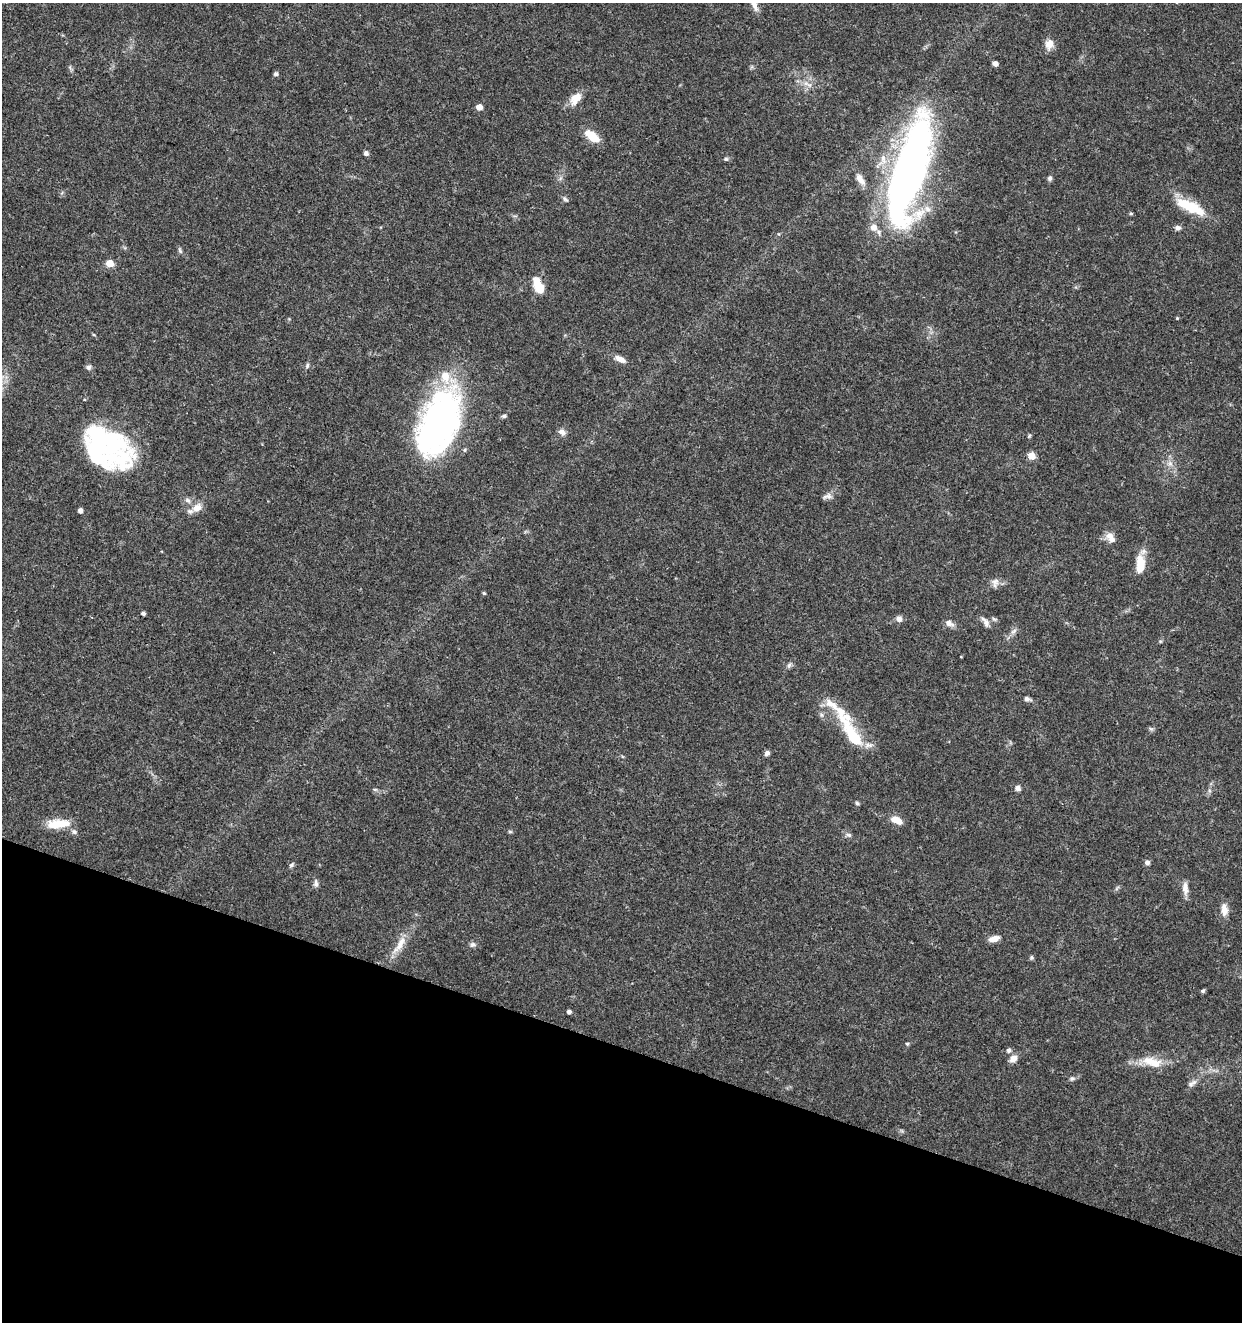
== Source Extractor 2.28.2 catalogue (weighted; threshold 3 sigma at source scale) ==
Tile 15 of 4 x 4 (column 3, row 4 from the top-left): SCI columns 2761-4000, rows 5-1324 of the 5461 x 5295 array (HDU 1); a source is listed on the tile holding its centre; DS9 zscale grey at full resolution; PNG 1244 x 1324 px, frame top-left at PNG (2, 3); no overlay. Shown black and unused: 21% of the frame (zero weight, under 3 of 5 exposures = <1% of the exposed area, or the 3 px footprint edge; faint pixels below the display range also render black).
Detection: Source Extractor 2.28.2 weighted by HDU 2 'WHT'; one run over the whole footprint, this tile lists its part. Background 0.0329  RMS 0.0024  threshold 0.011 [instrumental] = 3 sigma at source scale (4.5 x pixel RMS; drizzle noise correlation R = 1.50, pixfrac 1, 0.0396/0.0396 arcsec/px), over >= 5 px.
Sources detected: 99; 9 inside a brighter object's white glare — not listed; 12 inside a brighter listed object's ellipse — not listed separately; the other 78 listed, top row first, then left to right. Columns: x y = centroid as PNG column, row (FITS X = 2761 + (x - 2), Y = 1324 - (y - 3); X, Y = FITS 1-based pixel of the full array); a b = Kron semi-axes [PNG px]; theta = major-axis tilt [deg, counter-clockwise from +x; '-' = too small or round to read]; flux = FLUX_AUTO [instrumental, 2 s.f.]
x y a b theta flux
754 5 18 7 -68 1.9
1049 44 12 10 82 2.1
995 63 4 4 - 1.4
276 74 5 5 - 0.57
808 84 17 6 -30 1.5
575 99 19 11 53 3
479 107 5 4 - 2.6
592 136 16 8 -42 5.2
366 153 5 5 - 0.89
726 159 6 5 - 0.4
911 172 86 35 83 98
1050 178 7 6 - 0.59
860 179 18 8 -55 2
565 199 8 5 -44 0.48
1190 207 35 14 -26 8.5
1131 213 5 4 - 0.32
874 227 7 6 - 1.8
1178 228 7 6 - 0.84
879 232 8 6 -67 0.73
180 250 10 4 -66 0.51
110 263 5 5 - 6
538 285 15 8 -63 6.9
1177 318 4 4 - 0.24
620 359 15 7 -26 1.8
307 365 8 5 64 0.49
88 367 7 7 - 0.72
504 416 6 5 - 0.5
439 421 71 37 77 75
562 432 10 7 -25 1.1
1029 436 5 4 - 0.3
1031 456 5 5 - 4.7
111 457 60 23 -15 18
1170 464 7 6 - 0.9
828 496 14 7 10 1.1
188 500 8 6 -38 0.77
197 507 14 9 30 2.2
80 511 4 4 - 0.95
1109 536 11 9 70 1.7
1140 562 20 13 -86 4
995 582 12 10 -89 1.4
484 593 4 4 - 0.35
143 613 4 4 - 0.6
899 619 7 6 - 1.2
994 619 7 5 -36 0.45
985 622 15 6 -57 1.2
949 623 11 7 -26 1.3
1014 631 10 5 28 0.81
789 665 8 5 72 0.59
1027 699 9 5 -15 0.78
821 715 7 5 -47 0.55
1151 729 7 4 -18 0.42
853 735 49 13 -61 12
767 753 6 6 - 0.75
1018 788 6 6 - 1.1
375 789 6 4 -1 0.35
857 803 6 4 -36 0.4
896 820 13 7 -25 2.8
58 824 29 11 5 5
510 831 6 4 -1 0.32
74 832 8 7 - 0.71
849 835 8 6 -16 0.64
1147 862 5 5 - 0.92
292 865 8 5 40 0.49
316 883 11 6 -89 0.82
1185 888 16 7 -85 1.8
1224 910 15 8 -82 2.1
994 939 13 7 15 1.8
399 945 34 9 56 4.1
473 945 8 7 - 0.72
1031 957 6 5 - 0.41
1203 991 6 5 - 0.38
569 1012 4 4 - 0.68
907 1044 5 4 - 0.42
1009 1050 6 5 - 0.75
1013 1058 9 7 51 2.1
1154 1063 25 15 -21 4.8
1072 1078 8 6 24 0.58
1192 1083 14 7 35 1.2
Isophote crosses this tile's border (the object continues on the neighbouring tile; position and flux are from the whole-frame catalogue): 1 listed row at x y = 754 5